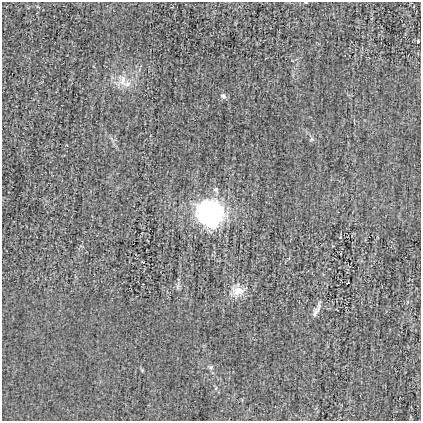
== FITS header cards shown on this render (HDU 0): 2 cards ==
NAXIS1  =                  419
NAXIS2  =                  419

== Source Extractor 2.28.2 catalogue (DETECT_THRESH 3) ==
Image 419 x 419 px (HDU 0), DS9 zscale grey, 1 PNG px = 1 image px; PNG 423 x 423 px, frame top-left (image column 1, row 419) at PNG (2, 2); no overlay
Background -8.39e-04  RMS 0.027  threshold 0.082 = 3 sigma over >= 5 px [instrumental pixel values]
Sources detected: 8; all 8 listed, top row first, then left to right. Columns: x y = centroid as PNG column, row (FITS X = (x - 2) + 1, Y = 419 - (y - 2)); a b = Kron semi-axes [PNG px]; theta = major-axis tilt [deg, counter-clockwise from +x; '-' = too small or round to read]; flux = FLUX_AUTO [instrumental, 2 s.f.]
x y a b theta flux
306 3 4 2 - 1.2
123 80 17 8 86 16
127 84 10 8 23 11
223 96 8 6 -26 4.7
210 213 22 19 -73 300
238 291 16 12 9 22
315 313 16 6 62 8.9
211 367 6 5 - 3.1
At the frame edge (FLAGS 8, measured only in part): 1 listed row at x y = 306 3